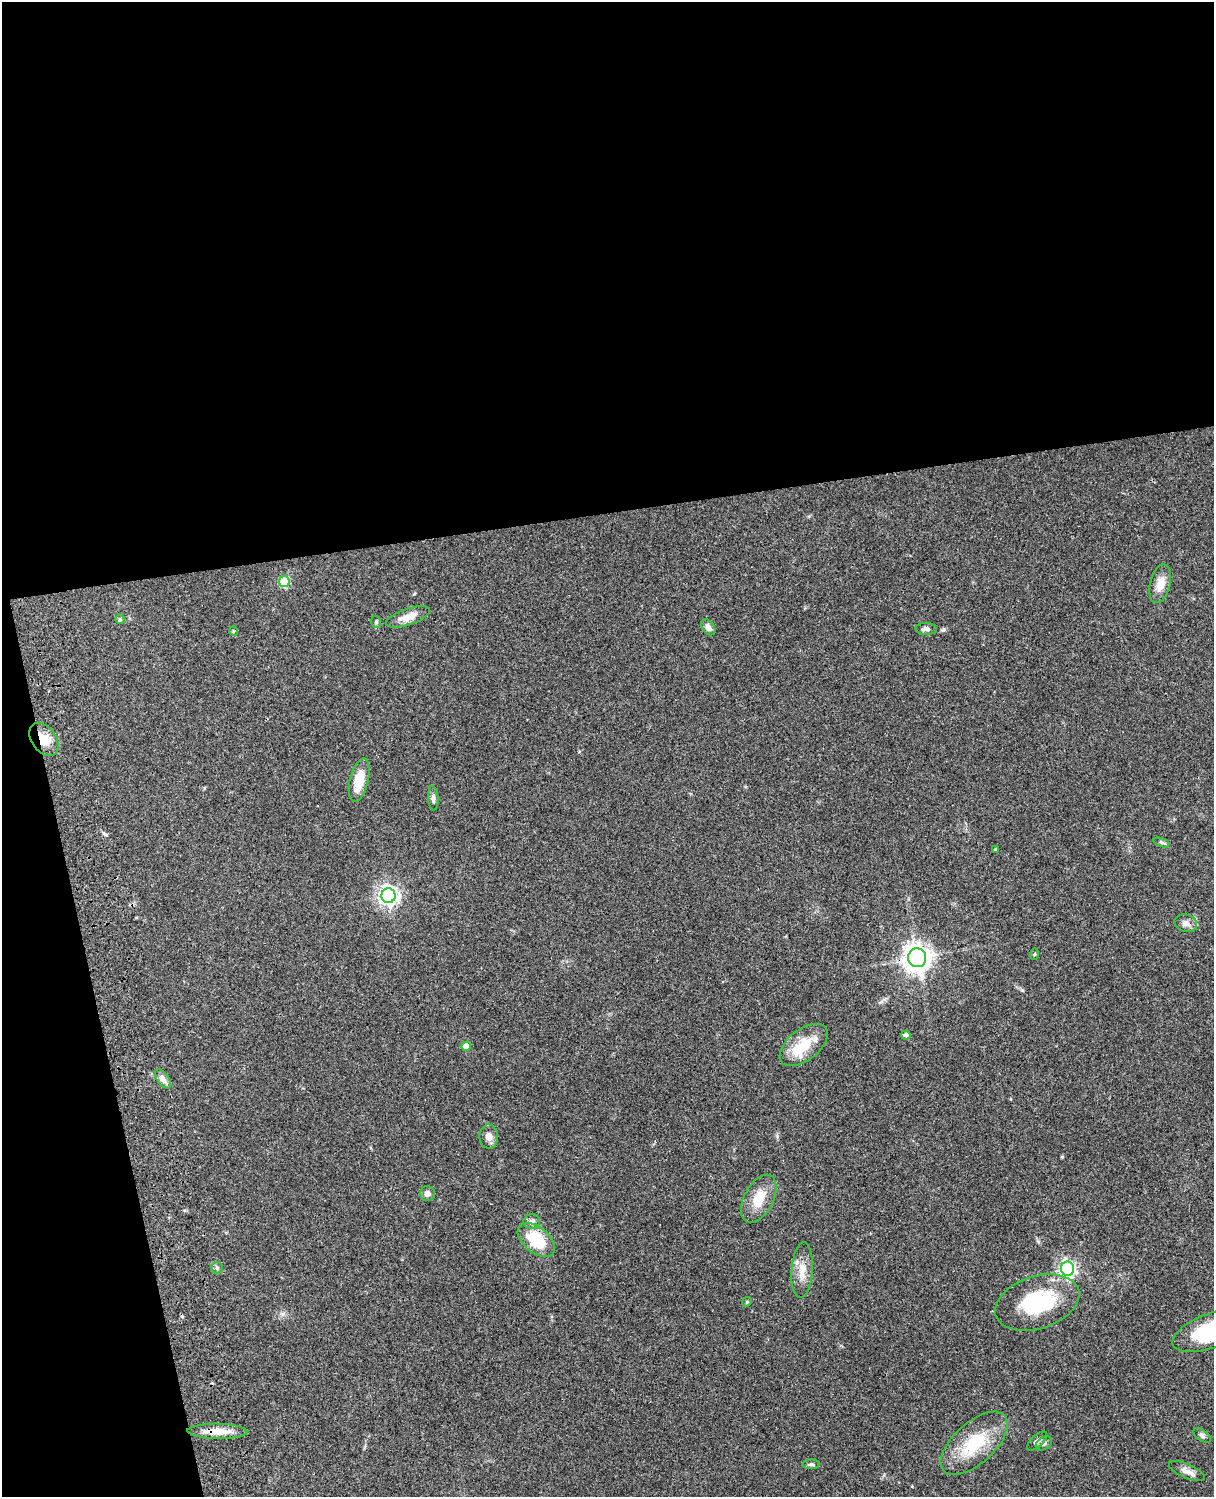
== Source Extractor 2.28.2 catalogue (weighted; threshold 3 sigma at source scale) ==
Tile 1 of 4 x 3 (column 1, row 1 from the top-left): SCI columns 122-1333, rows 3269-4763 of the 5088 x 4927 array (HDU 1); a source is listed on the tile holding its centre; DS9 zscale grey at full resolution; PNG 1216 x 1499 px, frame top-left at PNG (2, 2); each listed source drawn as its Kron ellipse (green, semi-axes under 4 px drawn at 4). Shown black and unused: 39% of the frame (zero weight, under 3 of 4 exposures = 6% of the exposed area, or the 3 px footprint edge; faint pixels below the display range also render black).
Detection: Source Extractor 2.28.2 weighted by HDU 2 'WHT'; one run over the whole footprint, this tile lists its part. Background 0.0958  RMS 0.0062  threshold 0.0279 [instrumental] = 3 sigma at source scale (4.5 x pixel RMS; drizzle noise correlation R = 1.50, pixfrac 1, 0.05/0.05 arcsec/px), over >= 5 px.
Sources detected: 41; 1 inside a brighter object's white glare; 1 cosmic-ray / hot-pixel residue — neither listed nor drawn; the other 39 listed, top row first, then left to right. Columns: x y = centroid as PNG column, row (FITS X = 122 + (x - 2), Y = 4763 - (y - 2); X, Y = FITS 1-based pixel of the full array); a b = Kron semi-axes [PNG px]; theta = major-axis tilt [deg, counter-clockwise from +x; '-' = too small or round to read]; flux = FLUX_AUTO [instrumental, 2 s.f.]
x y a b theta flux
284 582 5 5 - 29
1160 584 20 10 76 7.3
408 617 23 8 19 7.4
120 619 5 5 - 0.77
376 622 6 4 -71 0.92
708 627 9 6 -53 3
926 629 10 6 -2 2.3
233 631 5 3 - 0.51
44 739 18 12 -54 9.9
359 780 22 9 76 12
433 798 12 5 -86 2.1
1162 842 8 3 -19 1
996 849 3 3 - 0.82
388 896 7 7 - 310
1186 923 12 8 -18 3.5
1034 954 5 3 - 0.59
917 958 9 9 - 580
906 1035 4 4 - 2.2
804 1045 28 15 38 18
466 1046 5 4 - 6.1
163 1079 11 6 -54 3.2
489 1137 12 9 -89 3.9
427 1193 7 7 - 2.6
759 1199 26 14 62 14
532 1221 8 7 - 2.4
536 1240 22 12 -39 24
217 1268 6 5 - 1.2
1067 1269 7 6 - 180
802 1270 28 10 86 8.7
747 1302 5 4 - 0.73
1037 1303 43 26 18 45
1213 1330 43 17 20 52
217 1431 30 7 -1 9.8
1202 1435 10 5 -37 1.6
1037 1441 12 6 42 2.2
974 1443 41 20 42 31
1044 1443 9 6 34 1.8
811 1464 9 5 4 1.3
1187 1471 19 7 -23 4.4
Overlapping masked pixels (flux is a lower limit): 3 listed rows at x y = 44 739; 536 1240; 217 1431
Isophote crosses this tile's border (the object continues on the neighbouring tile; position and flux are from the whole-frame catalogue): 1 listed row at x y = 1213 1330